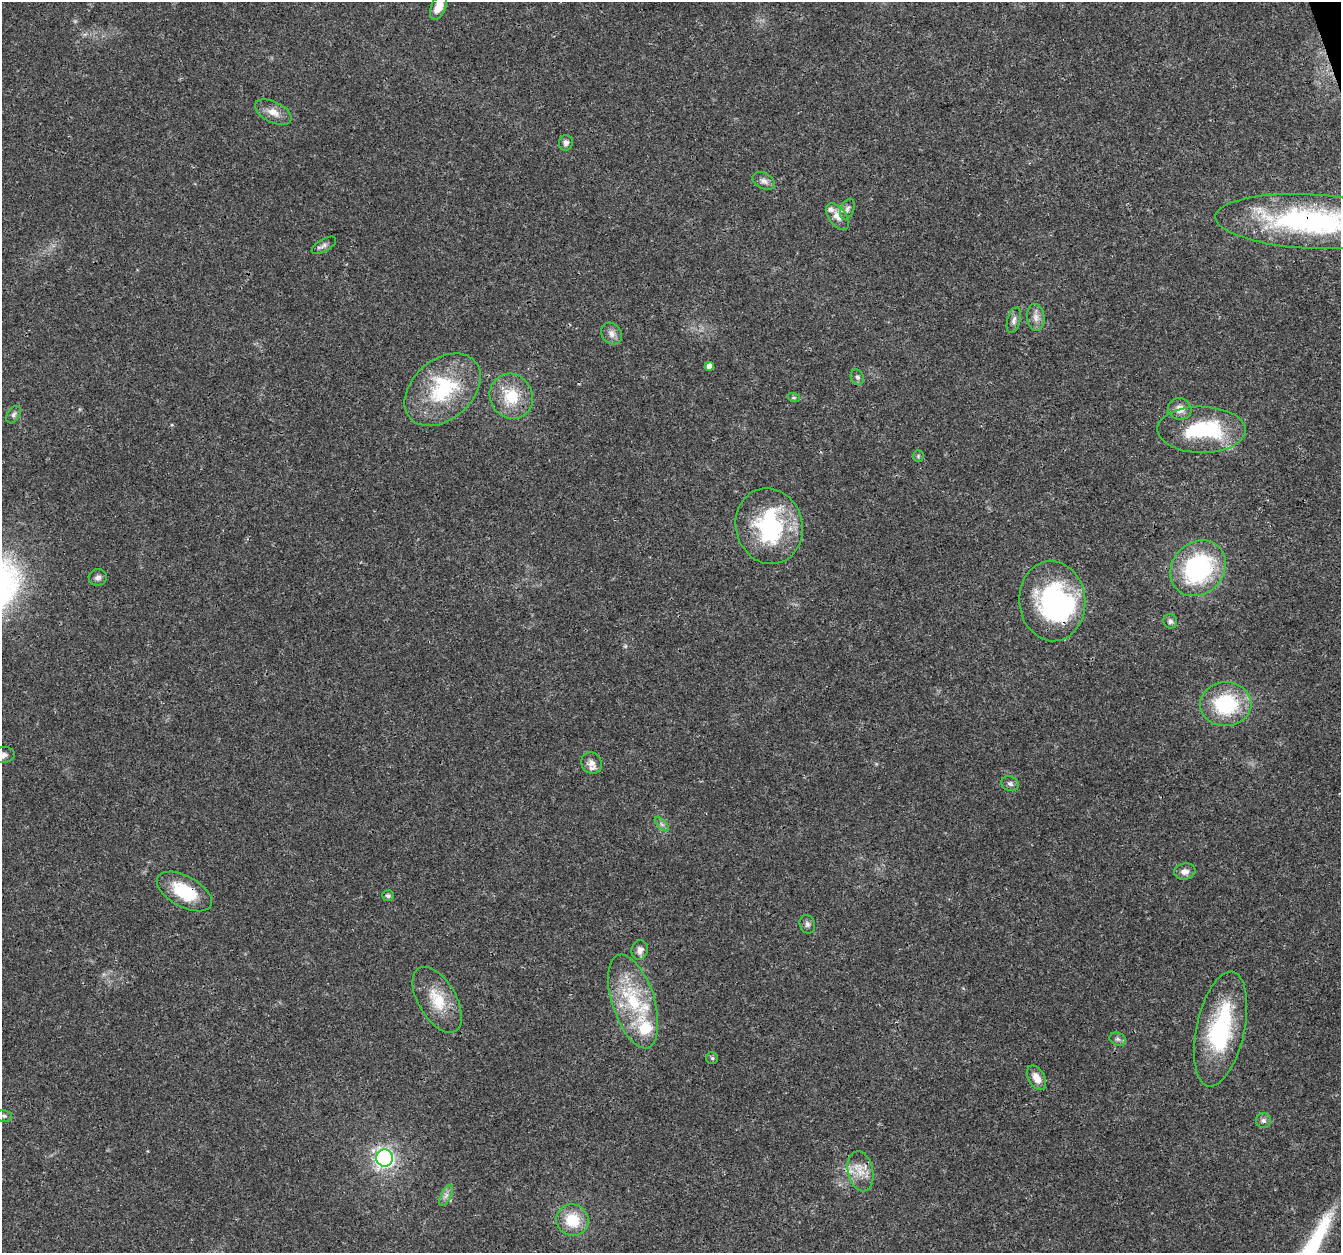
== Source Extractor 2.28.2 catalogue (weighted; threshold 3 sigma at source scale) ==
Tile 10 of 4 x 4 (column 2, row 3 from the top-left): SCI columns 1340-2678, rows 1367-2617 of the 5357 x 5182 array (HDU 1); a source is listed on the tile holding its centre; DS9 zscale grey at full resolution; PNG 1343 x 1255 px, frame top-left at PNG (2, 2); each listed source drawn as its Kron ellipse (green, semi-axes under 4 px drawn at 4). Shown black and unused: <1% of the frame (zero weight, under 3 of 4 exposures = <1% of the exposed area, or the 3 px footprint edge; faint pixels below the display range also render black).
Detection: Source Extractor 2.28.2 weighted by HDU 2 'WHT'; one run over the whole footprint, this tile lists its part. Background 0.026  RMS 0.0019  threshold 0.00871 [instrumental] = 3 sigma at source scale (4.5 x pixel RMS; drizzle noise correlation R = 1.50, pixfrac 1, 0.0396/0.0396 arcsec/px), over >= 5 px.
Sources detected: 54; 3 inside a brighter object's white glare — neither listed nor drawn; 4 inside a brighter listed object's ellipse — not listed separately; the other 47 listed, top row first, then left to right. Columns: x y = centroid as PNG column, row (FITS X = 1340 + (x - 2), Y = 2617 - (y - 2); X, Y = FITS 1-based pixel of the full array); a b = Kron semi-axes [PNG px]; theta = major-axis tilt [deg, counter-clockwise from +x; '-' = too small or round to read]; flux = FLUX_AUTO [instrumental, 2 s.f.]
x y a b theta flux
438 7 13 7 66 2.3
273 112 20 10 -25 2
566 143 8 7 - 0.74
764 181 12 7 -28 0.9
847 209 11 6 67 0.75
837 216 15 9 -53 1.6
1311 222 96 27 -3 41
324 245 13 6 30 0.76
1036 317 13 9 -86 1.4
1014 320 13 6 75 0.82
611 334 11 9 -52 1.2
709 366 4 4 - 1.1
857 377 8 6 -61 0.52
442 390 43 30 41 15
511 396 23 21 -58 6.6
794 398 6 4 -18 0.27
1180 409 12 10 -16 1.8
14 415 9 6 58 0.56
1201 430 44 23 -1 16
918 456 6 5 - 0.28
769 526 38 33 -75 20
1198 568 30 25 46 26
98 577 9 8 - 0.78
1052 601 40 33 -85 32
1170 621 7 7 - 0.62
1226 704 26 22 0 14
3 755 12 7 4 0.97
591 763 11 9 -53 1.4
1010 784 9 7 -25 0.66
662 824 9 3 -45 0.43
1185 872 11 8 9 1.2
184 891 30 15 -28 8.3
388 896 6 5 - 0.43
807 924 9 7 -68 0.65
640 950 10 8 78 1.2
437 1000 36 19 -60 6.4
633 1001 49 21 -72 14
1221 1029 58 24 78 20
1118 1039 8 6 -21 0.56
712 1058 6 6 - 0.36
1036 1078 13 8 -60 1.9
4 1116 8 6 -12 0.43
1263 1120 7 7 - 0.65
384 1158 8 8 - 45
861 1171 20 12 -78 3.1
446 1195 11 5 63 0.78
572 1220 16 15 - 5.7
Overlapping masked pixels (flux is a lower limit): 3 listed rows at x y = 1311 222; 1052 601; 184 891
Isophote crosses this tile's border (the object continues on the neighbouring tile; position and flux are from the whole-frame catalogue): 3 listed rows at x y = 438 7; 1311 222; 3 755